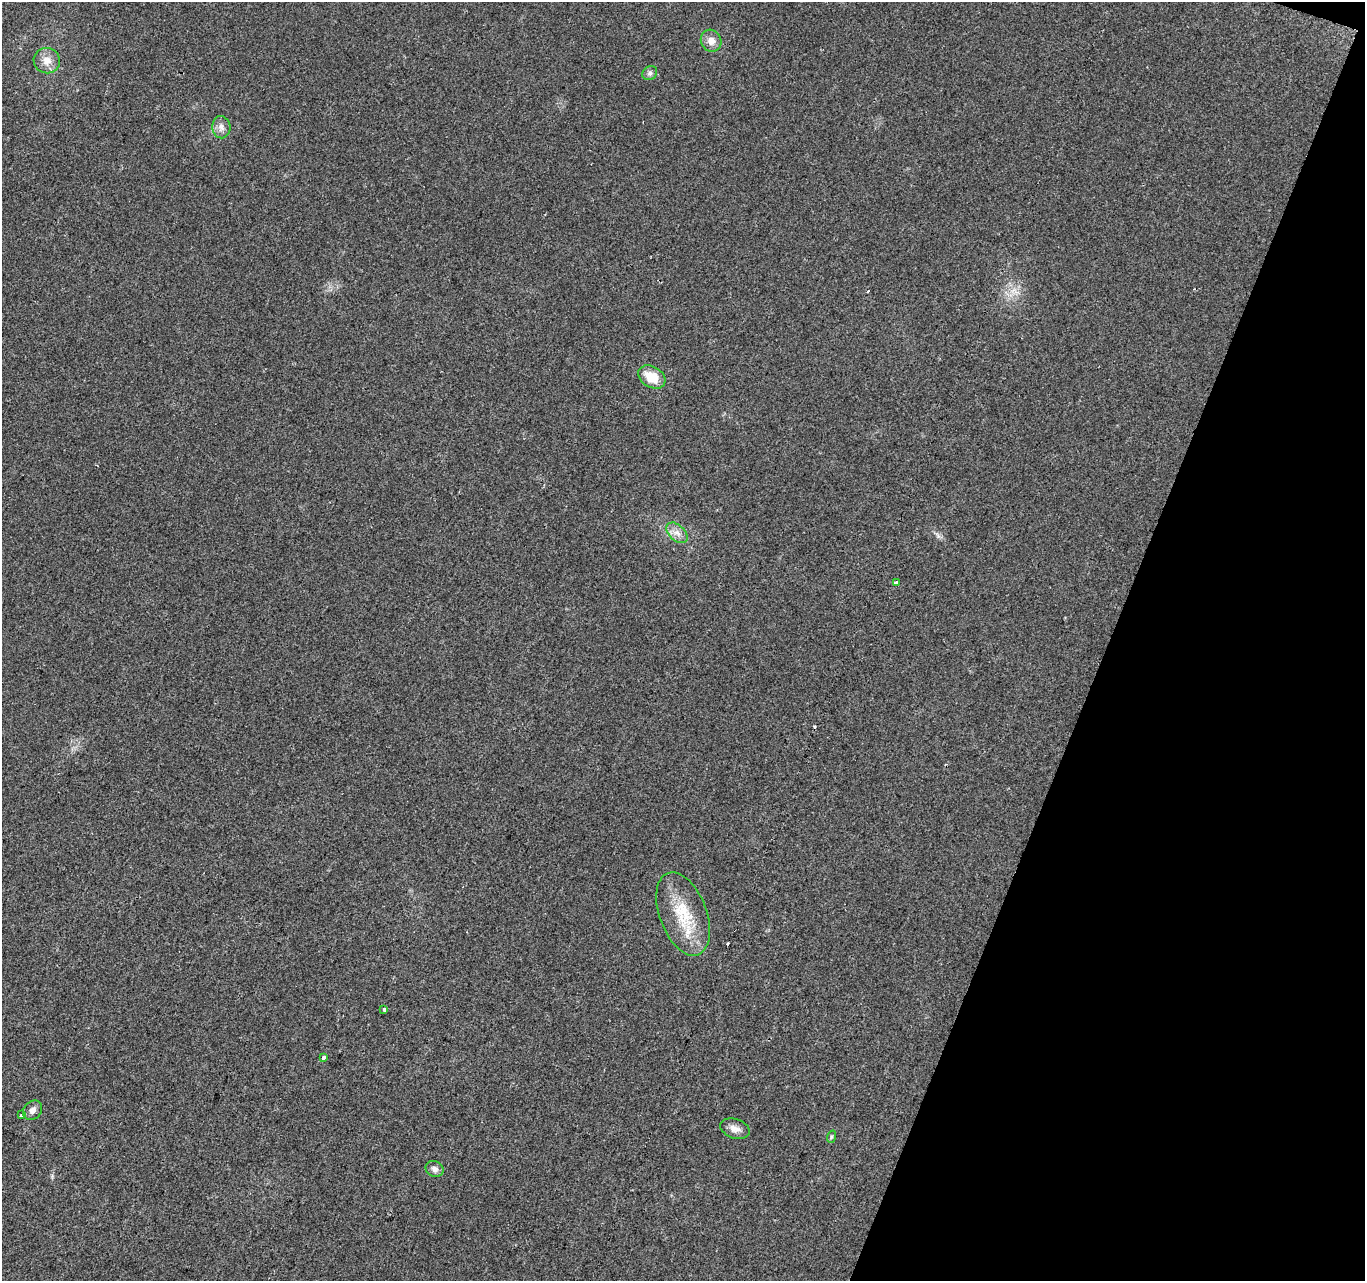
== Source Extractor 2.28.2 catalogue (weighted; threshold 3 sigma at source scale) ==
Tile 8 of 4 x 4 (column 4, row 2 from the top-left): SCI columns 4096-5458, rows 2834-4112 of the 5458 x 5603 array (HDU 1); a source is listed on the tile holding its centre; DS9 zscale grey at full resolution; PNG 1367 x 1283 px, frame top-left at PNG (2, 2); each listed source drawn as its Kron ellipse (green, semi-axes under 4 px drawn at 4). Shown black and unused: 19% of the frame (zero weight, under 2 of 3 exposures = <1% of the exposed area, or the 3 px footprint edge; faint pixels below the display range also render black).
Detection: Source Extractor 2.28.2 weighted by HDU 2 'WHT'; one run over the whole footprint, this tile lists its part. Background 0.032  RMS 0.0057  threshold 0.0256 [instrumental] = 3 sigma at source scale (4.5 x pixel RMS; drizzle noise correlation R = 1.50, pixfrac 1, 0.0396/0.0396 arcsec/px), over >= 5 px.
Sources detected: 18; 3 cosmic-ray / hot-pixel residue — neither listed nor drawn; the other 15 listed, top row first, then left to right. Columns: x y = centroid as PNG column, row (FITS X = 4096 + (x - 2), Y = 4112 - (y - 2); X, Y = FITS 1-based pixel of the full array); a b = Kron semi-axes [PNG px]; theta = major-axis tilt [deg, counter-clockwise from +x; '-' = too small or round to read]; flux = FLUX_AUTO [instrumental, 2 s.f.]
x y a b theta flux
711 41 11 10 - 4.6
47 61 13 12 - 6
650 73 8 6 33 1.6
221 127 11 9 -87 3.3
652 377 15 10 -31 11
677 533 12 7 -43 4
896 583 3 3 - 9.6
683 914 43 23 -69 27
384 1009 4 3 - 3
324 1057 4 4 - 2.5
32 1110 10 8 46 3.4
22 1115 3 3 - 2.6
735 1129 15 9 -18 4
831 1137 6 4 72 0.8
435 1169 9 7 -23 2.8